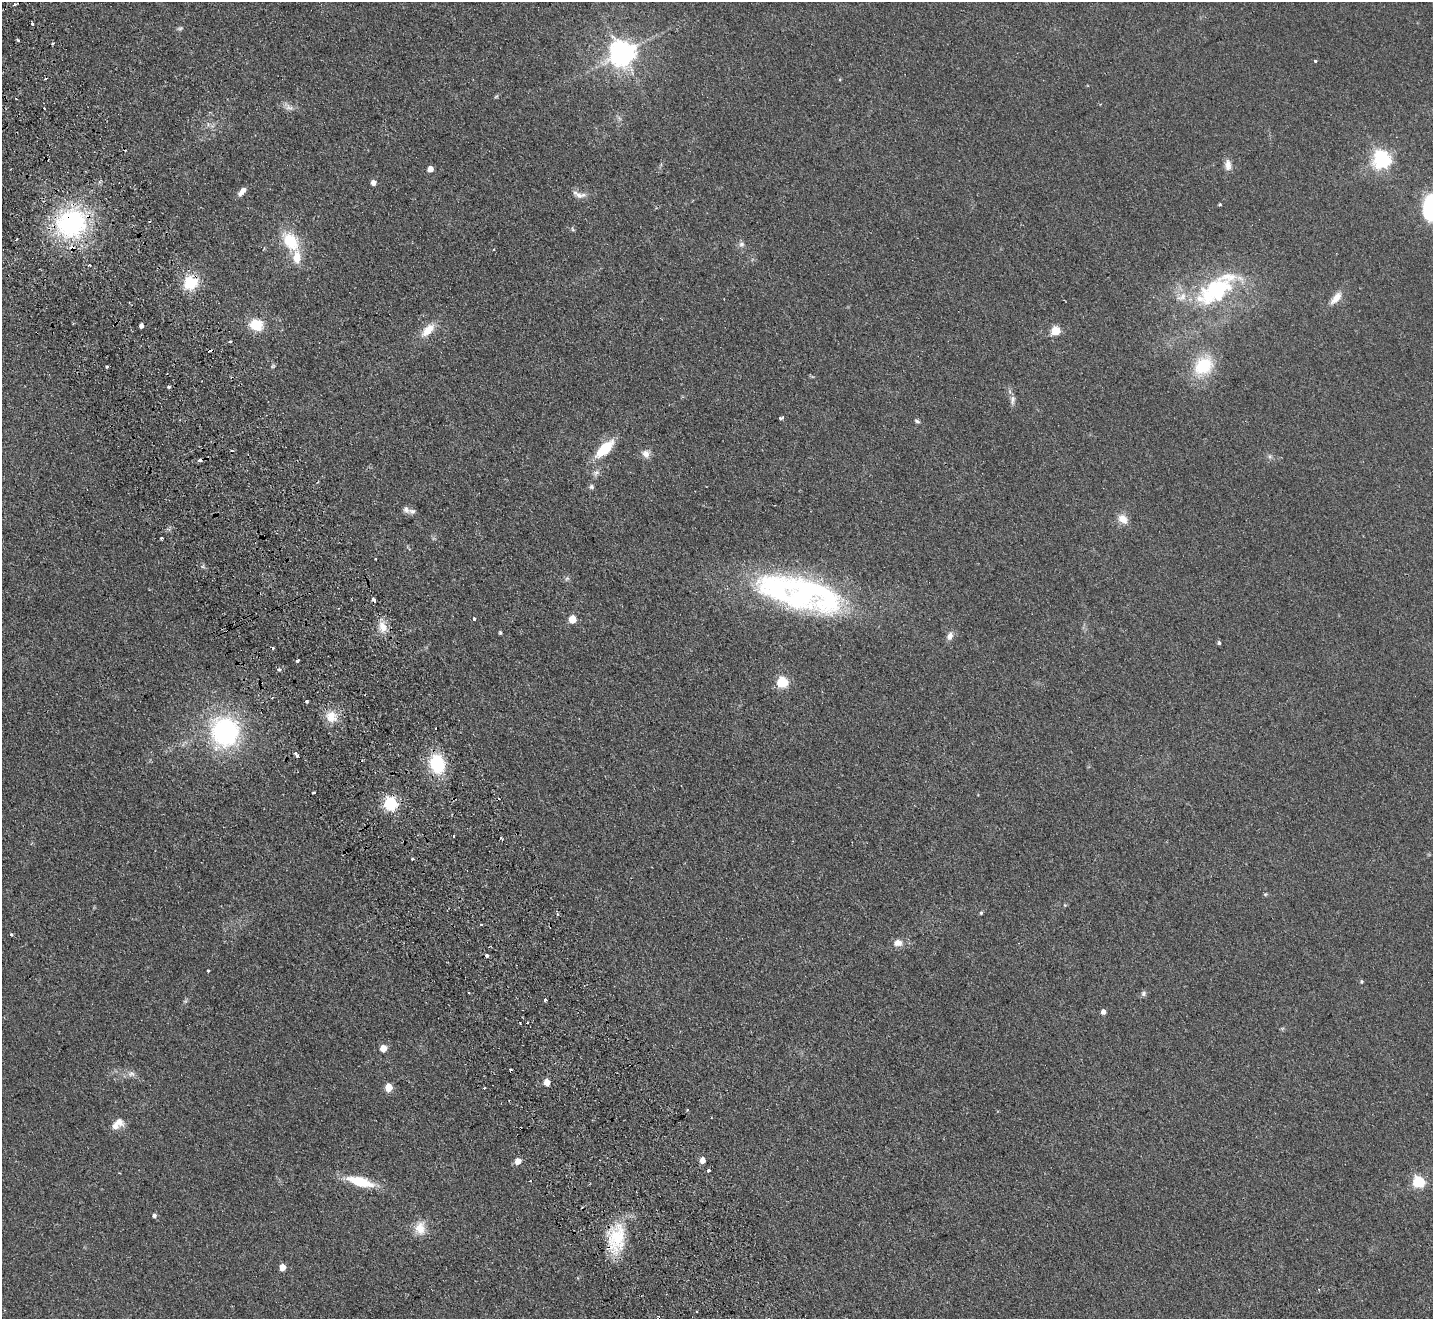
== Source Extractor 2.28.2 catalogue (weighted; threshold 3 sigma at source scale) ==
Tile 11 of 4 x 4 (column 3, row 3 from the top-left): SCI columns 2915-4345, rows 1638-2954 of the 5830 x 5776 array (HDU 1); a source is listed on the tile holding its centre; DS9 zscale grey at full resolution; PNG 1435 x 1321 px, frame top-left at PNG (2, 2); no overlay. Shown black and unused: <1% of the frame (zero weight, under 2 of 3 exposures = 3% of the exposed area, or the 3 px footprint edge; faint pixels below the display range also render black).
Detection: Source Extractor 2.28.2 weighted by HDU 2 'WHT'; one run over the whole footprint, this tile lists its part. Background 0.0999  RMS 0.0098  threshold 0.044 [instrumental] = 3 sigma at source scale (4.5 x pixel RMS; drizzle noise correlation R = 1.50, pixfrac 1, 0.05/0.05 arcsec/px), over >= 5 px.
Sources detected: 116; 2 inside a brighter object's white glare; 12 cosmic-ray / hot-pixel residue — not listed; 7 inside a brighter listed object's ellipse — not listed separately; the other 95 listed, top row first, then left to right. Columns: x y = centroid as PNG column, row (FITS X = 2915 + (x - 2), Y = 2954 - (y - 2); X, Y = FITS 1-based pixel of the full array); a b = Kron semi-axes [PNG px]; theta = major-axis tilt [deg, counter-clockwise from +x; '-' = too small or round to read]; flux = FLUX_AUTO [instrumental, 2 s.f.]
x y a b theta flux
32 24 3 3 - 2.2
180 28 9 4 12 1.8
18 40 4 2 - 1.1
622 53 8 8 - 1100
1315 61 3 3 - 3.8
16 99 3 2 - 0.8
289 107 11 8 -24 4.8
44 108 3 2 - 0.95
1381 160 6 6 - 410
1228 165 15 8 -87 6.4
430 169 5 4 - 8.3
373 183 5 5 - 4.9
242 191 12 6 46 5.8
579 195 21 8 -17 6.7
1220 204 4 3 - 1
1430 205 19 14 -79 90
71 223 30 27 23 140
573 229 7 4 -47 1.3
16 239 3 2 - 0.94
291 241 23 15 -57 35
741 244 8 8 - 3.2
89 265 3 2 - 1.5
190 282 16 14 39 31
1215 291 53 28 32 100
1336 298 19 8 51 9.8
256 325 16 13 -26 20
141 326 4 4 - 3.5
428 330 20 10 44 15
1055 331 5 5 - 42
273 366 7 4 45 1.4
1203 366 22 17 43 45
107 367 3 3 - 2.6
169 387 4 3 - 3.4
1012 400 13 6 86 3.9
781 418 5 3 - 2.3
917 421 7 4 -30 1.8
605 449 21 10 44 32
646 454 11 10 - 5.8
1270 457 6 6 - 2.1
596 473 10 7 40 3.6
591 487 6 6 - 2.1
406 509 9 7 -58 3.7
1123 519 12 9 -42 10
161 538 3 3 - 1.8
375 559 3 2 - 1.1
567 578 7 4 2 1.7
782 588 79 46 -21 180
373 600 4 3 - 7.8
474 619 3 3 - 3.1
572 619 5 5 - 23
383 627 15 10 -74 11
500 633 4 3 - 1.2
950 636 11 8 70 5.2
1219 643 5 4 - 1.8
297 660 3 3 - 2.7
279 670 4 3 - 2.2
782 682 6 5 - 94
306 701 3 3 - 1.9
331 717 15 13 -51 15
225 732 25 23 86 160
296 755 5 3 - 8.1
437 764 19 14 -78 51
313 792 3 3 - 2.6
390 804 6 6 - 170
454 836 3 2 - 1.3
501 838 3 3 - 1.4
1265 894 6 4 -18 1.1
1065 905 5 4 - 0.94
981 913 4 4 - 1.3
481 924 4 2 - 0.8
11 934 4 4 - 1.2
898 943 12 9 5 7
487 955 3 3 - 10
208 971 3 3 - 1.5
1362 982 4 4 - 1.3
1143 994 7 6 - 2.3
545 1000 3 3 - 3
1103 1012 5 4 - 4.9
527 1023 2 2 - 1
383 1049 5 5 - 16
131 1074 10 8 6 4.3
547 1082 5 4 - 12
388 1088 5 5 - 25
484 1088 3 2 - 1.5
687 1110 4 3 - 0.82
119 1122 12 9 -33 7
702 1160 5 4 - 8.9
518 1161 5 5 - 11
708 1170 3 3 - 4.7
360 1182 30 10 -15 32
1418 1182 6 5 - 110
154 1215 5 5 - 2.6
420 1228 18 14 89 14
617 1238 40 21 77 45
282 1267 5 5 - 13
Overlapping masked pixels (flux is a lower limit): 4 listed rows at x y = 71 223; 190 282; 373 600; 617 1238
Isophote crosses this tile's border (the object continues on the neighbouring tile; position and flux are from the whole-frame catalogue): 1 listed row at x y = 1430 205